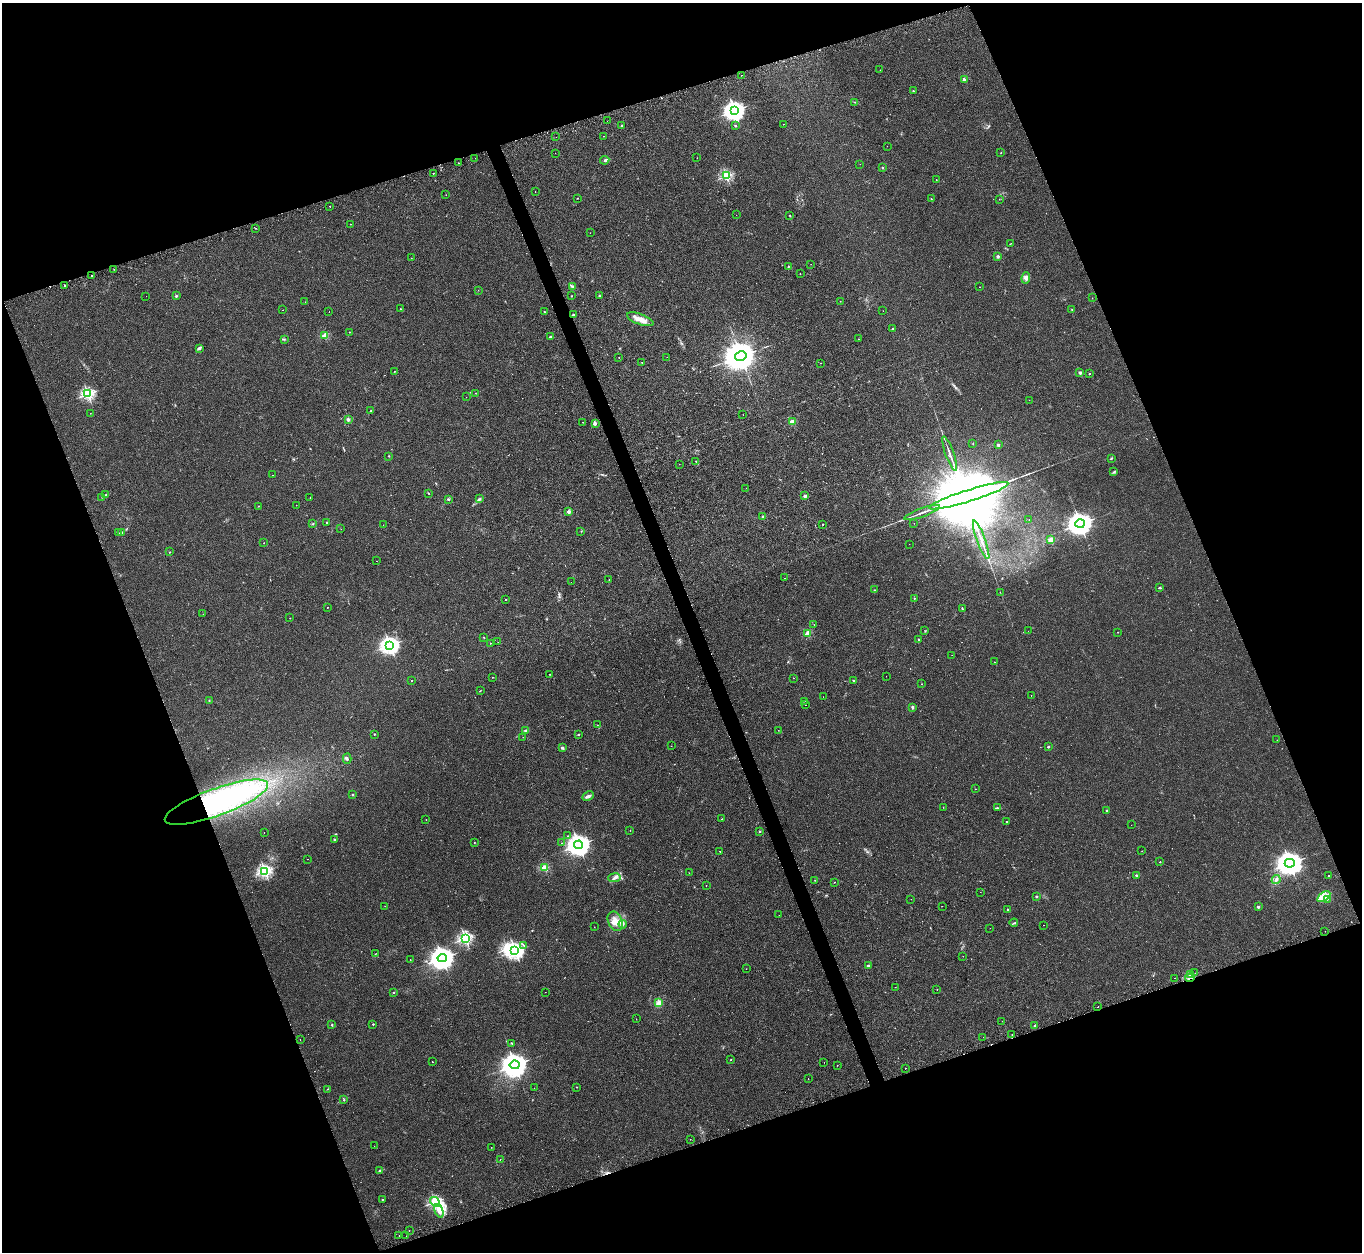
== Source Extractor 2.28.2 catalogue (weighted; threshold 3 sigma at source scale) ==
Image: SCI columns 14-5450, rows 184-5181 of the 5466 x 5490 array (HDU 1 of 3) = the unmasked area's bounding box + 8 px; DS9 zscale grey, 4 x 4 block average (1 PNG px = mean of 4 x 4 image px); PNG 1364 x 1254 px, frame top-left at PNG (2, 3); each listed source drawn as its Kron ellipse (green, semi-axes under 4 px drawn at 4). Shown black and unused: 40% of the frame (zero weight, under 2 of 3 exposures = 2% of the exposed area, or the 3 px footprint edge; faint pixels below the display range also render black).
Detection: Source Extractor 2.28.2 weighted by HDU 2 'WHT'. Background 0.0246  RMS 0.0064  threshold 0.0289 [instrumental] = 3 sigma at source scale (4.5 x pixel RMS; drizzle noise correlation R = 1.50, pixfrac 1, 0.05/0.05 arcsec/px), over >= 5 px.
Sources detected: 308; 7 too faint to see at this stretch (4 x 4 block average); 2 inside a brighter object's white glare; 10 cosmic-ray / hot-pixel residue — neither listed nor drawn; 3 coinciding with a brighter row at this scale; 7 inside a brighter listed object's ellipse — not listed separately; the other 279 listed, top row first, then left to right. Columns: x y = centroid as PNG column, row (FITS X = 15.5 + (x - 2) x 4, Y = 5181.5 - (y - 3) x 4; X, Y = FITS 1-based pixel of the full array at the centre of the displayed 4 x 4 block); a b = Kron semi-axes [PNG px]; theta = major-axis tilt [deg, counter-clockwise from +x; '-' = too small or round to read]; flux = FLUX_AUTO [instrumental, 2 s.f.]
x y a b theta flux
880 70 2 2 - 0.72
742 75 2 2 - 1.2
964 79 2 2 - 42
913 91 2 2 - 5.5
855 102 3 2 - 2.4
734 111 4 3 - 2700
607 121 2 2 - 0.5
783 124 2 2 - 0.91
735 125 2 2 - 12
621 126 2 2 - 12
603 136 2 2 - 1.2
556 137 2 2 - 1.4
887 146 2 2 - 0.59
1001 152 2 2 - 1.2
555 153 2 2 - 0.44
475 158 2 2 - 0.6
697 158 2 2 - 0.53
605 160 4 3 - 6.5
459 163 2 2 - 1.3
860 164 2 2 - 0.56
882 167 2 2 - 16
434 173 2 2 - 1.9
726 176 2 2 - 490
936 180 2 2 - 0.95
535 192 2 2 - 0.94
446 195 2 2 - 0.7
577 198 2 2 - 3.2
931 199 2 2 - 1.7
999 199 2 2 - 1
330 206 2 2 - 1.7
736 215 2 2 - 0.44
790 216 2 2 - 2.8
350 224 2 2 - 1.5
255 228 2 2 - 1.8
590 233 2 2 - 0.78
1011 243 2 2 - 0.83
998 256 2 2 - 35
411 258 2 2 - 0.56
811 264 2 2 - 0.65
788 266 3 2 - 1.9
114 269 2 2 - 0.99
800 274 2 2 - 1.1
92 276 2 2 - 5.6
1026 278 6 4 82 13
65 285 2 2 - 6.3
573 287 3 2 - 4
980 287 2 2 - 0.92
478 290 2 2 - 0.73
146 296 2 2 - 1.3
176 296 2 2 - 14
572 296 2 2 - 4.7
599 296 2 2 - 2.5
1092 298 2 2 - 0.87
840 301 2 2 - 1.1
305 302 2 2 - 0.9
400 309 2 2 - 3.2
282 310 2 2 - 0.78
1072 310 4 2 - 2.6
883 311 2 2 - 0.71
329 312 2 2 - 0.73
544 312 2 2 - 3.3
573 315 2 2 - 19
640 319 14 5 -21 31
893 329 2 2 - 4.2
349 332 2 2 - 1.4
325 336 2 2 - 140
550 337 2 2 - 20
284 339 2 2 - 2.1
859 339 2 2 - 2.2
200 348 3 2 - 3.5
741 356 6 4 13 11000
619 357 2 2 - 1.5
667 357 2 2 - 0.85
642 362 2 2 - 1.9
821 363 2 2 - 1.6
394 371 2 2 - 1.5
1080 373 2 2 - 38
1089 374 2 2 - 5
475 393 2 2 - 1.4
88 394 2 2 - 710
466 397 2 2 - 0.95
1029 400 2 2 - 0.67
370 411 2 2 - 4.7
90 413 2 2 - 0.83
743 415 2 2 - 1.6
348 420 2 2 - 48
583 422 2 2 - 0.93
792 422 2 2 - 110
595 424 4 3 - 8.4
973 444 2 2 - 1.7
998 445 2 2 - 22
950 454 18 2 -70 16
389 456 2 2 - 6.6
1111 458 3 2 - 2.9
696 461 2 2 - 1.9
679 464 2 2 - 0.78
1114 472 2 2 - 2.4
273 475 2 2 - 1
746 488 2 2 - 0.58
428 493 3 2 - 2.6
106 495 3 2 - 2.4
805 496 2 2 - 42
969 496 41 6 17 150000
102 497 2 2 - 1.1
310 498 2 2 - 0.67
448 499 3 2 - 3.1
479 499 3 2 - 6.1
296 505 2 2 - 0.64
258 506 2 2 - 3.8
568 512 2 2 - 62
922 513 19 2 20 19
762 516 2 2 - 12
1029 520 2 2 - 0.91
326 522 2 2 - 7.8
313 523 2 2 - 1.7
914 523 2 2 - 0.73
823 524 2 2 - 2.6
1080 524 5 4 - 5000
383 525 2 2 - 0.65
341 529 2 2 - 0.83
581 531 2 2 - 1
122 532 2 2 - 2.8
119 533 2 2 - 1
981 540 20 2 -70 23
1051 540 2 2 - 110
264 543 2 2 - 1
909 544 2 2 - 0.51
169 552 2 2 - 2.3
376 561 2 2 - 1.1
784 578 2 2 - 0.72
609 580 2 2 - 1.3
571 582 2 2 - 0.54
1160 588 3 2 - 4.4
874 590 2 2 - 1.9
1000 592 2 2 - 1.1
914 598 2 2 - 5.7
506 599 2 2 - 3.3
327 607 2 2 - 1.5
962 608 3 2 - 2.2
203 614 2 2 - 0.7
290 618 2 2 - 1.3
814 625 2 2 - 0.69
924 630 2 2 - 0.84
1028 631 2 2 - 0.55
1118 632 2 2 - 3.1
808 633 2 2 - 130
484 637 2 2 - 1.8
918 639 2 2 - 6.2
498 642 2 2 - 0.79
490 643 2 2 - 2
390 645 3 3 - 2100
952 655 2 2 - 0.93
994 662 2 2 - 0.95
550 674 2 2 - 1.4
886 676 2 2 - 4
492 677 2 2 - 3.2
793 678 2 2 - 2
412 681 2 2 - 2.5
854 681 2 2 - 15
921 684 2 2 - 1.1
480 691 3 2 - 1.6
1031 695 2 2 - 0.92
823 697 2 2 - 0.53
209 701 2 2 - 2
804 701 2 2 - 1.3
805 705 2 2 - 1.3
912 707 2 2 - 8
597 725 2 2 - 0.85
778 730 2 2 - 0.71
526 731 2 2 - 52
374 734 2 2 - 7.9
578 734 2 2 - 1.6
523 737 2 2 - 0.81
1277 740 2 2 - 1.1
671 746 2 2 - 0.66
1048 747 2 2 - 14
562 748 3 2 - 5.4
347 759 5 2 - 4.1
975 789 2 2 - 1.3
352 794 3 2 - 2.2
588 796 6 3 28 12
216 802 55 13 20 620
943 807 2 2 - 1.2
998 808 3 2 - 3.2
1107 810 2 2 - 14
722 819 2 2 - 2.9
426 820 2 2 - 0.76
1006 822 2 2 - 8.7
1131 825 2 2 - 0.52
630 830 2 2 - 1.6
760 831 2 2 - 11
264 833 2 2 - 0.69
568 836 2 2 - 1.4
335 839 2 2 - 2.5
474 843 2 2 - 1.3
562 843 2 2 - 0.97
579 845 4 4 - 3900
720 851 2 2 - 2.3
1142 851 2 2 - 0.93
308 859 2 2 - 0.79
1160 862 2 2 - 5.7
1290 863 5 4 - 5400
545 868 2 2 - 210
265 871 2 2 - 830
689 873 2 2 - 1.9
1137 875 2 2 - 23
1329 876 2 2 - 3.8
614 878 6 2 9 8.1
815 880 2 2 - 1.1
1276 880 4 2 - 6.7
834 882 2 2 - 1.3
706 885 2 2 - 0.74
980 892 2 2 - 0.78
1036 897 2 2 - 19
1324 897 7 3 35 18
911 899 2 2 - 0.53
1327 899 2 2 - 2.1
385 906 2 2 - 0.73
942 906 2 2 - 4.6
1258 907 2 2 - 25
1008 910 2 2 - 6.4
779 915 2 2 - 0.85
615 921 10 7 -66 33
1014 923 4 2 - 3.3
623 924 4 3 - 8.4
1044 925 2 2 - 0.73
594 927 2 2 - 0.94
990 928 2 2 - 0.63
1325 931 2 2 - 0.69
465 938 2 2 - 760
523 945 4 2 - 3.6
515 951 3 3 - 1400
375 954 2 2 - 1.5
963 956 2 2 - 0.85
442 958 5 4 - 4600
410 960 2 2 - 0.97
868 966 2 2 - 28
746 969 2 2 - 0.93
1195 973 2 2 - 2.1
1190 974 3 2 - 5
1175 978 2 2 - 0.77
1190 978 5 2 - 10
895 987 2 2 - 2
937 989 2 2 - 1.7
545 992 2 2 - 0.64
394 993 2 2 - 2
659 1003 4 3 - 16
1098 1007 2 2 - 3.2
636 1019 2 2 - 0.57
1002 1021 2 2 - 0.74
373 1024 2 2 - 7.8
332 1025 3 2 - 2.4
1035 1026 3 2 - 3.8
1012 1034 2 2 - 3.1
983 1037 2 2 - 0.59
300 1040 2 2 - 0.92
511 1043 3 2 - 2.4
731 1060 2 2 - 1.8
432 1062 2 2 - 1.2
824 1062 2 2 - 0.63
515 1065 5 4 - 6200
837 1065 2 2 - 0.77
905 1068 2 2 - 4.8
808 1079 2 2 - 0.82
577 1087 2 2 - 2.9
534 1088 2 2 - 0.5
327 1089 2 2 - 1.2
343 1100 2 2 - 1.4
690 1139 2 2 - 5
374 1146 2 2 - 0.69
491 1147 2 2 - 0.81
500 1159 2 2 - 4.9
380 1170 4 2 - 3.7
382 1200 2 2 - 2.8
435 1202 6 2 -42 580
439 1211 7 2 -71 11
409 1230 2 2 - 1.6
399 1235 2 2 - 1.6
406 1236 2 2 - 0.48
Overlapping masked pixels (flux is a lower limit): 2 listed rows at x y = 216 802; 1190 978
Diffuse or blended objects may show on this block-average render without a row.